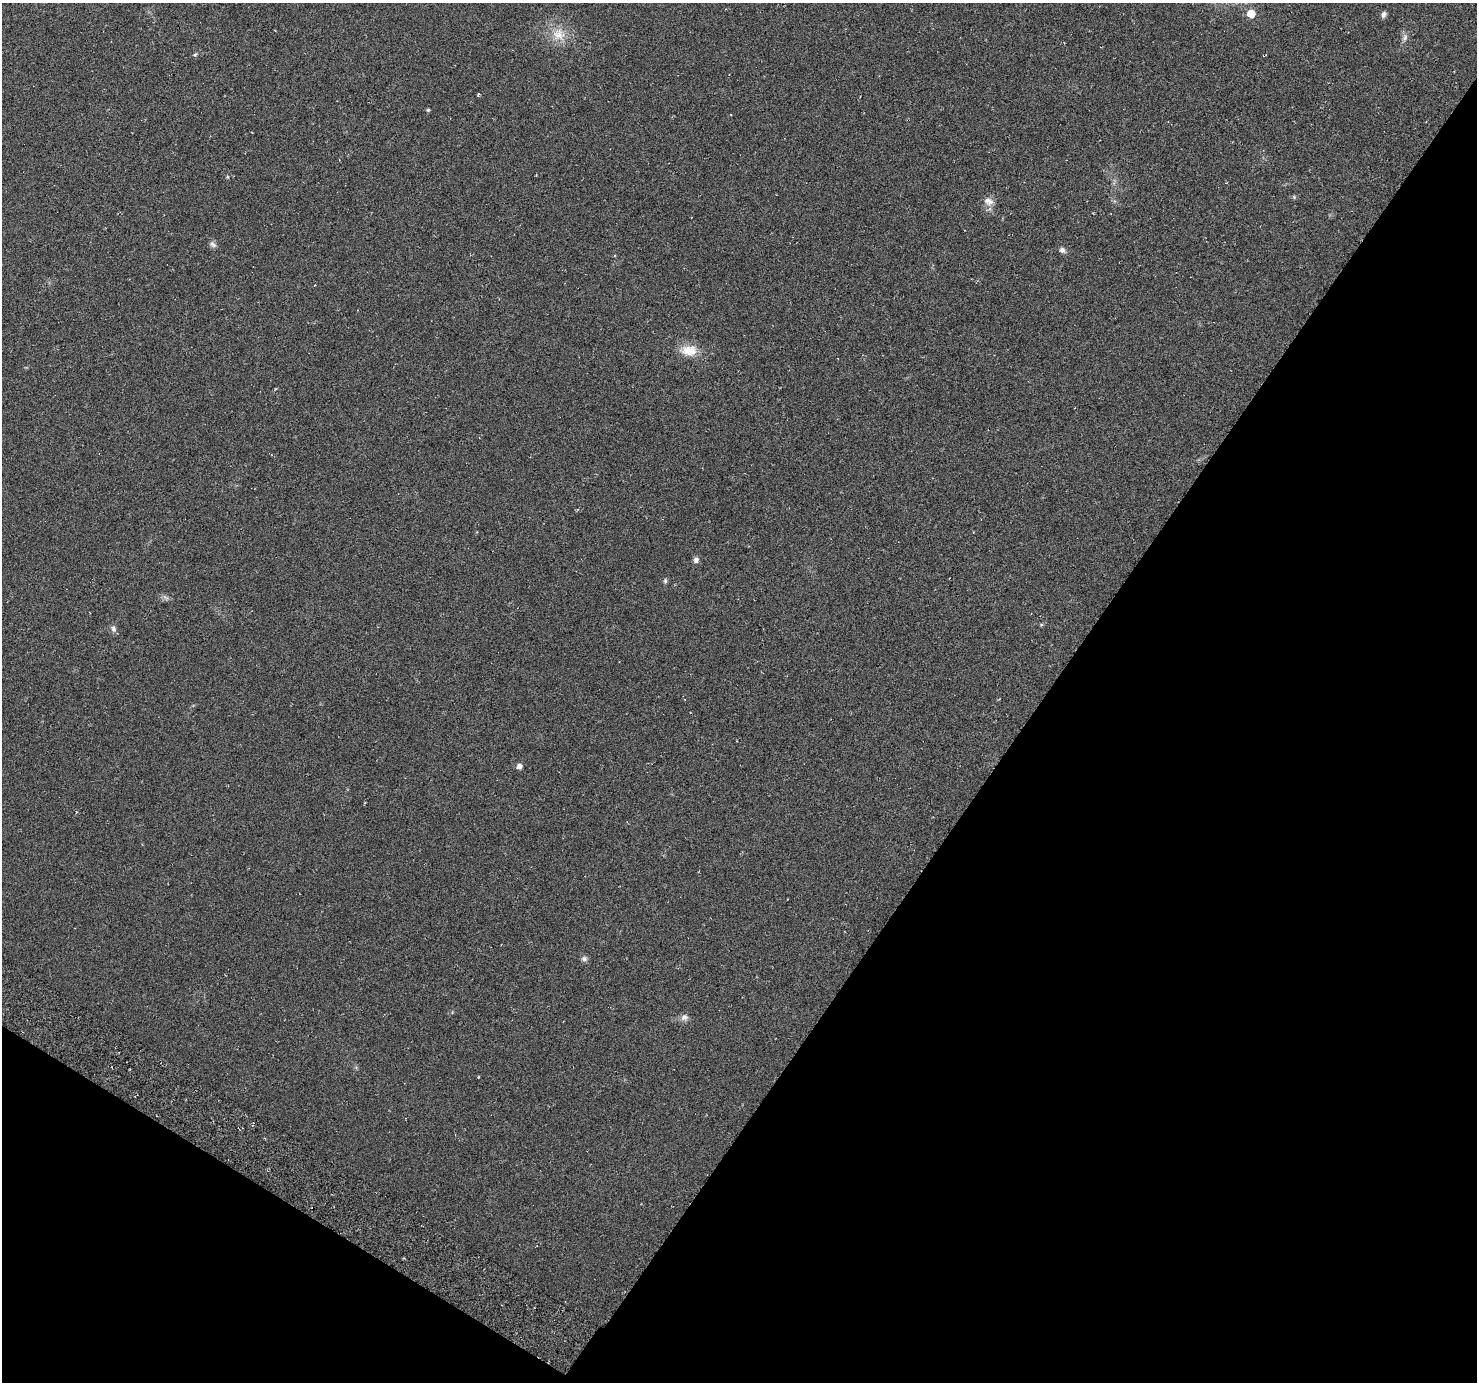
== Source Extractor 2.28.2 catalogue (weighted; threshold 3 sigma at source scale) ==
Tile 15 of 4 x 4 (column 3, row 4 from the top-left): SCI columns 2983-4457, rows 239-1618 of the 5972 x 6063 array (HDU 1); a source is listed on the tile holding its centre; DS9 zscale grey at full resolution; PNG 1479 x 1384 px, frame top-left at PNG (2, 3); no overlay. Shown black and unused: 34% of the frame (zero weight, under 3 of 6 exposures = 3% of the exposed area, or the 3 px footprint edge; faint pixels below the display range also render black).
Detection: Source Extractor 2.28.2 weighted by HDU 2 'WHT'; one run over the whole footprint, this tile lists its part. Background -0.00391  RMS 0.0056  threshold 0.0231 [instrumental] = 3 sigma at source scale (4.09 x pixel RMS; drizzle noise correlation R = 1.36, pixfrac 0.8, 0.0396/0.0396 arcsec/px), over >= 5 px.
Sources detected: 22; all 22 listed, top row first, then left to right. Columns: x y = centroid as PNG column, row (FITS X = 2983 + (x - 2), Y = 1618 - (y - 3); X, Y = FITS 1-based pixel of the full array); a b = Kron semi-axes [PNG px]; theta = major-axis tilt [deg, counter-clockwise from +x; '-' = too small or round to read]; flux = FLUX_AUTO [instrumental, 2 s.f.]
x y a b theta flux
1251 14 6 5 - 10
1383 14 8 5 78 1.6
558 34 20 18 20 11
1405 38 11 6 66 2
195 54 6 5 - 0.78
478 94 4 3 - 0.55
428 110 4 4 - 0.81
227 177 4 4 - 0.57
1294 197 6 4 -48 0.68
988 201 14 10 -32 3.9
213 244 10 6 -41 1.7
1062 250 6 6 - 1.9
689 351 22 14 0 9.4
696 560 8 7 - 1.8
665 581 6 5 - 0.98
165 597 12 3 -31 1.2
1041 625 5 4 - 0.6
113 629 9 6 -77 1.9
519 766 5 5 - 2.6
584 959 8 7 - 1.6
684 1017 11 9 13 2.4
478 1077 4 2 - 0.38